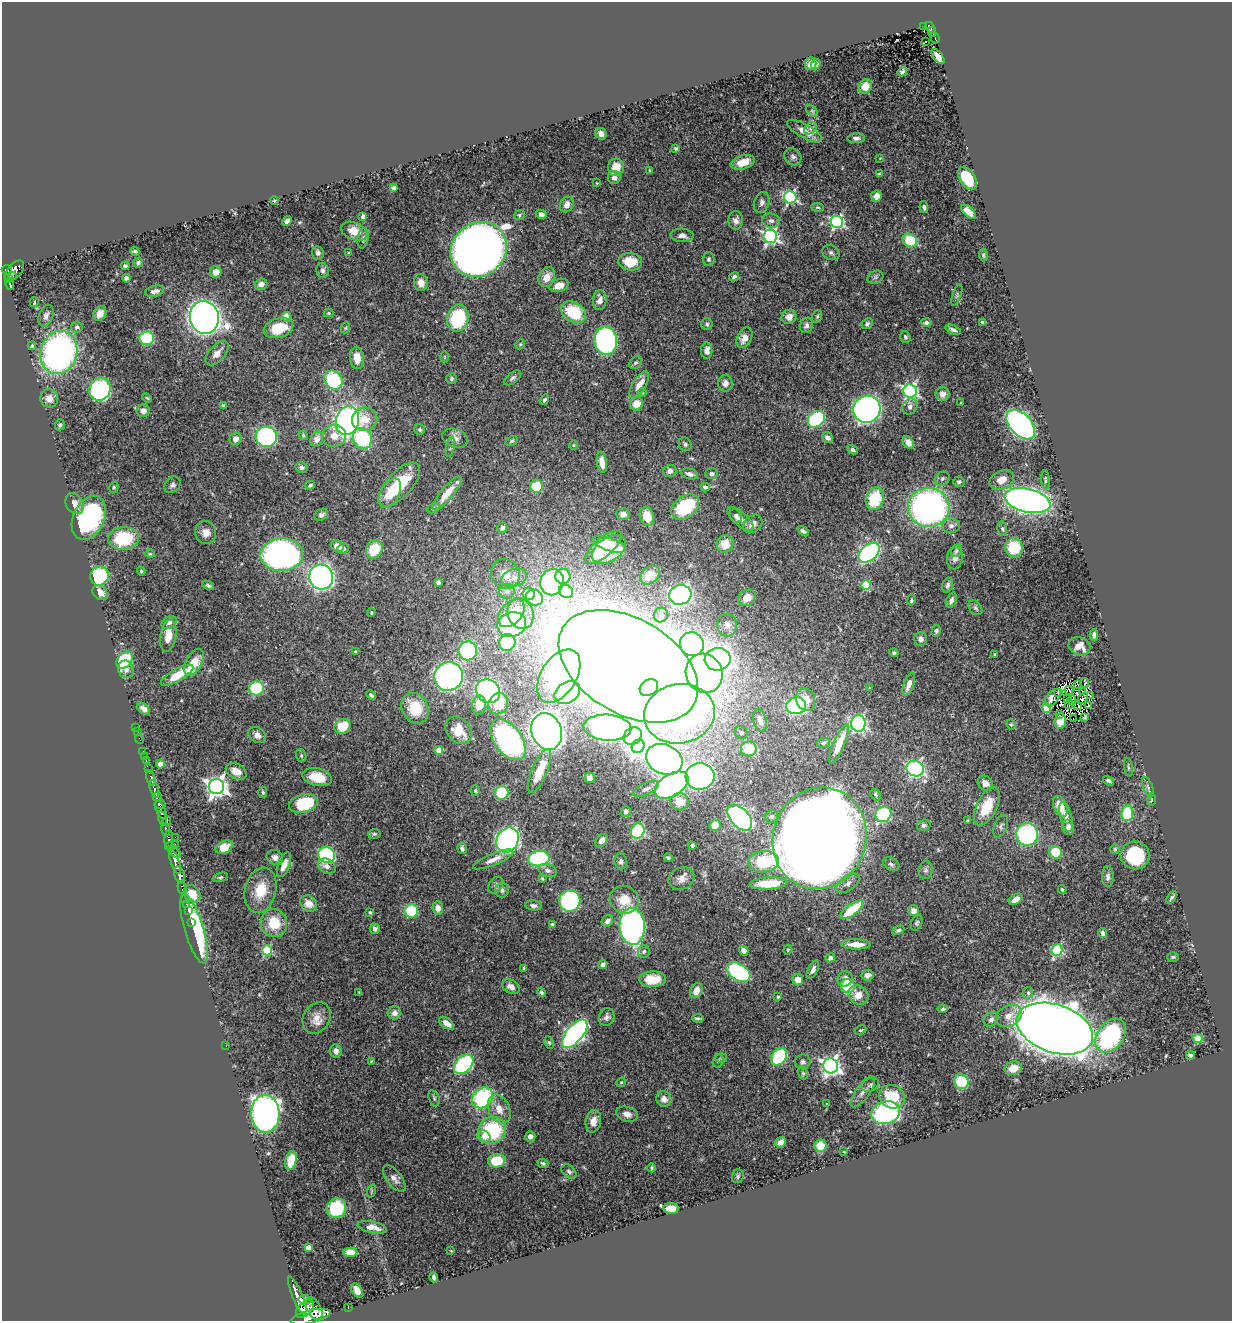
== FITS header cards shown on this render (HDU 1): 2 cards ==
NAXIS1  =                 1230
NAXIS2  =                 1319

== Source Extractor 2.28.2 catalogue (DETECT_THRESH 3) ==
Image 1230 x 1319 px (HDU 1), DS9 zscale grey, 1 PNG px = 1 image px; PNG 1234 x 1323 px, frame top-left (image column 1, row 1319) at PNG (2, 2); each listed source drawn as its Kron ellipse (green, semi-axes under 4 px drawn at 4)
Background 0.609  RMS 0.026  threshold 0.077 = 3 sigma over >= 5 px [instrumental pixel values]
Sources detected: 503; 6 with non-positive FLUX_AUTO (blend fragments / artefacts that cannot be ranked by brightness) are neither listed nor drawn; the other 497 listed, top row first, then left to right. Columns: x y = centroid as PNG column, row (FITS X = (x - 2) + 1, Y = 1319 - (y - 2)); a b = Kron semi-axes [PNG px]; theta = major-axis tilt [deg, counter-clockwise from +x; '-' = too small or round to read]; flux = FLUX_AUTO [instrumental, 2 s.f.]
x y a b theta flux
924 26 3 2 - 1.4
930 28 6 3 -58 11
932 32 5 2 - 6.5
935 38 6 2 -70 1.7
925 41 3 2 - 3.8
938 56 9 4 -53 13
810 64 6 5 - 9.6
816 64 5 4 - 6.6
902 72 5 4 - 3.7
865 86 7 6 - 16
812 111 7 4 -45 2.6
810 128 7 5 40 4.2
804 131 20 7 -29 19
601 134 6 5 - 9.5
856 138 9 5 2 6.5
676 148 4 4 - 2.2
793 157 9 8 - 6.2
880 158 4 2 - 1
743 162 12 7 17 28
616 167 8 8 - 26
650 171 3 2 - 1.7
879 174 3 3 - 2
614 178 6 6 - 7.3
967 178 13 7 -59 74
597 183 3 3 - 1.2
393 188 4 4 - 4.7
876 196 6 5 - 16
790 197 6 6 - 300
274 200 4 4 - 1.7
762 202 11 7 71 7.1
567 204 8 6 62 10
818 207 6 4 -7 2.2
924 207 6 4 -79 4.3
968 212 9 4 -42 17
541 214 5 4 - 5.9
519 215 5 5 - 2.8
363 217 4 4 - 12
736 220 9 7 88 7.3
287 221 5 4 - 8
771 221 9 7 -6 7.1
837 222 6 6 - 320
354 231 14 8 -21 20
682 235 11 7 -3 11
770 236 7 6 - 470
363 238 10 5 80 4.2
910 240 7 6 - 75
479 249 29 26 41 1700
135 251 4 3 - 3.1
318 253 7 6 - 5.8
349 253 4 2 - 1.3
831 253 9 7 -27 5.2
983 255 6 4 -74 2.2
709 259 7 6 - 3.7
138 262 5 4 - 2.7
630 262 12 8 -6 39
125 266 4 3 - 2.7
7 270 5 5 - 250
323 270 7 6 - 5.1
14 271 12 7 48 300
216 272 6 5 - 9.5
12 276 4 2 - 39
547 277 10 7 63 17
734 277 5 4 - 3.6
875 277 8 6 21 4.3
126 278 4 4 - 8.1
9 279 3 3 - 86
421 283 8 7 - 13
10 284 6 3 -80 80
261 284 6 5 - 9
559 285 10 6 17 15
155 291 10 5 13 7.6
957 295 11 3 71 2.8
600 300 10 6 83 11
34 302 5 2 - 2.1
574 312 13 9 -32 74
328 313 5 4 - 1.8
100 314 7 6 - 11
46 316 11 7 71 6.9
817 316 6 4 70 2.7
204 317 16 14 -75 1400
286 317 4 4 - 38
789 317 7 7 - 12
458 318 13 10 77 120
982 322 3 3 - 2.8
926 323 5 4 - 4.2
707 324 6 5 - 3.2
867 324 6 5 - 4
806 325 8 6 69 5.3
77 327 6 5 - 6.2
278 328 15 9 16 59
345 328 6 3 70 1.8
953 330 8 4 -21 5.2
905 337 6 5 - 3.7
147 338 7 6 - 120
744 338 11 7 64 15
606 341 14 11 -82 390
520 344 5 4 - 2.3
32 346 4 3 - 2.3
707 351 8 5 89 11
59 352 22 18 73 520
217 353 15 8 47 15
444 357 6 3 -90 1.7
357 358 11 7 -86 19
636 363 7 5 41 3.8
513 378 10 5 39 4.5
452 379 5 5 - 3.7
333 380 10 8 -50 120
725 383 8 7 - 8.3
639 385 15 6 58 22
100 389 12 10 65 260
910 391 7 6 - 440
642 393 4 3 - 1.7
943 394 7 7 - 9.1
49 398 9 8 - 13
147 398 5 3 - 1.9
544 400 5 3 - 3.5
961 403 3 2 - 1.4
636 404 6 6 - 22
223 405 4 3 - 2
910 407 8 7 - 7.8
867 409 14 13 - 830
143 411 6 6 - 9.3
365 419 13 11 20 27
816 419 9 7 39 150
347 421 15 11 74 550
1021 424 17 10 -47 620
60 425 5 5 - 3.7
420 429 5 5 - 2.9
303 435 5 4 - 3.3
334 436 12 11 - 19
266 437 10 10 - 270
362 438 11 9 -63 130
455 438 13 9 -20 11
828 438 6 5 - 6.4
236 439 6 6 - 9.4
317 439 7 6 - 13
512 441 6 4 27 2.6
908 442 7 5 -54 9.7
685 444 7 6 - 3.8
573 445 5 3 - 1.8
450 447 10 4 78 3.8
853 450 5 4 - 4.2
602 462 10 5 -82 17
302 467 6 5 - 5
670 471 7 6 - 6.6
690 474 8 5 -15 8.4
711 474 6 5 - 5.4
942 479 8 6 44 4.3
1002 480 13 9 28 19
1045 480 10 3 -87 3.1
959 482 5 5 - 3.1
172 485 9 7 49 5.9
310 485 5 4 - 3.1
399 485 27 12 48 70
536 486 6 6 - 50
114 487 6 4 76 2.4
705 487 4 4 - 4.2
390 493 16 9 62 31
447 493 21 6 50 31
875 499 11 9 71 80
1027 501 23 11 -13 960
74 504 11 8 -57 18
685 507 15 10 38 97
929 507 21 19 -10 560
434 508 7 4 29 2.7
623 514 7 6 - 6.8
321 515 7 5 31 5.1
647 516 10 7 -74 25
736 516 7 5 -61 5.4
89 518 23 15 66 250
740 519 16 6 -41 11
753 524 10 8 40 14
951 526 9 7 4 7.4
502 528 5 5 - 5.3
1002 529 7 4 -79 3.4
803 531 6 4 -35 4.3
206 532 11 10 - 14
124 538 15 11 4 92
609 544 17 6 -19 45
725 544 8 8 - 29
337 546 6 5 - 14
603 547 23 9 42 69
1014 547 9 9 - 71
343 548 6 5 - 5.4
374 549 9 8 - 51
609 549 19 11 34 39
956 551 6 4 63 3.3
869 553 12 7 40 330
150 554 4 4 - 1.7
282 555 21 16 2 750
955 558 11 8 82 9.1
141 571 4 4 - 2.7
505 574 15 14 - 27
650 575 11 8 43 14
99 576 9 9 - 130
563 576 7 7 - 55
321 577 12 12 - 530
514 578 13 9 17 14
438 582 4 4 - 4
552 582 13 11 71 250
208 585 6 4 -26 3.6
866 585 5 4 - 90
948 585 8 5 71 4.1
507 591 8 7 - 7
566 591 7 6 - 54
100 592 8 6 -47 15
528 594 6 6 - 30
680 595 11 9 17 590
534 598 9 7 -34 120
747 598 9 7 35 14
911 600 5 4 - 2.6
951 600 8 5 66 5.9
975 608 8 6 -51 4.4
371 613 4 3 - 1.7
511 613 16 10 48 54
521 614 15 12 -73 41
661 615 7 7 - 8.9
169 623 8 6 32 6.1
512 625 14 12 21 210
727 625 11 10 - 9
936 631 6 4 75 3.7
1094 635 6 4 89 6.6
168 636 16 8 80 24
921 639 7 6 - 7.1
507 643 8 8 - 130
692 644 12 11 - 490
1079 646 11 9 -19 17
468 651 9 9 - 210
355 652 3 3 - 2
894 653 4 4 - 3
995 654 3 3 - 2.4
718 659 13 11 8 1100
125 660 10 6 50 110
194 662 14 8 61 32
628 666 76 47 -31 9200
126 669 9 8 - 9.8
704 673 20 18 -65 680
177 675 18 6 29 49
449 676 15 14 - 500
559 676 29 17 58 510
1085 683 5 2 - 2.4
909 684 12 5 71 14
1078 685 2 2 - 1.1
256 688 7 7 - 110
649 688 10 7 37 380
869 688 4 2 - 1.2
1069 690 4 2 - 0.83
488 691 12 11 - 490
1082 691 3 2 - 1.2
567 692 14 10 35 180
1058 692 3 3 - 1.9
371 695 5 3 - 3.8
1090 695 3 2 - 1.3
1053 698 10 6 49 9.8
1083 698 6 2 52 1.9
806 699 11 9 -68 23
1068 699 4 2 - 0.96
1072 700 5 3 - 1.2
498 704 11 9 60 61
1069 704 4 2 - 1.6
479 705 9 7 78 28
1078 705 4 2 - 0.078
1089 705 2 2 - 0.59
796 706 10 8 12 230
415 708 16 13 -60 58
1046 708 5 4 - 47
144 709 7 5 -40 9
679 714 36 29 10 540
1059 715 4 2 - 0.78
1085 717 4 3 - 1.8
1073 719 4 2 - 1.3
760 720 12 6 -76 8.9
1060 721 7 5 83 16
858 723 8 7 - 350
1011 725 5 3 - 2.3
342 726 8 7 - 40
136 727 2 2 - 4.3
607 728 24 13 -4 520
459 730 15 11 -48 38
137 731 3 2 - 3.4
547 731 19 15 -71 1400
741 732 7 6 - 4.1
257 735 9 7 -35 9.9
633 736 9 8 - 250
140 739 5 2 - 6.9
508 740 23 13 -54 480
823 743 6 5 - 3.3
839 744 21 5 67 41
638 746 7 6 - 990
749 749 8 7 - 43
439 750 4 4 - 31
143 751 3 2 - 9.8
145 756 2 2 - 3.1
301 756 6 5 - 2.9
664 759 19 14 -24 1200
146 761 4 2 - 22
160 764 4 4 - 23
1128 767 9 3 -81 2.4
149 769 4 3 - 65
915 769 9 7 -18 390
236 771 11 7 -28 18
539 771 24 7 67 39
700 776 14 13 - 510
317 777 15 8 -13 32
151 778 8 3 -73 99
590 778 5 5 - 6
1108 781 6 4 -32 3.1
985 783 8 6 -46 10
672 785 18 11 32 550
217 787 7 7 - 1100
1148 787 11 4 -70 4.4
154 789 9 3 -72 620
646 789 14 6 26 8
475 791 5 4 - 2.5
263 792 6 4 -87 2.6
502 793 7 6 - 97
876 795 6 4 -58 3
157 796 4 3 - 320
1151 800 6 3 89 1.9
679 802 9 8 - 24
303 803 14 9 13 82
160 804 5 2 - 240
987 806 21 10 64 49
1060 806 11 6 -68 28
161 810 10 4 -67 860
626 811 5 5 - 6
1127 813 8 6 83 74
883 814 8 7 - 130
772 816 6 6 - 3.9
1066 817 15 6 -76 11
740 818 15 9 -47 460
162 819 7 3 -75 110
167 821 4 3 - 140
968 821 3 3 - 5
715 825 6 5 - 15
924 825 7 5 16 4.8
1001 826 12 6 69 6.2
1068 827 8 5 -83 11
166 829 7 4 -76 230
638 831 8 6 64 200
374 834 6 5 - 3.1
1027 834 11 11 - 200
175 837 2 2 - 11
820 838 51 46 70 5000
169 839 9 4 88 340
507 840 13 10 58 480
601 841 7 5 54 9.6
172 845 7 3 15 120
692 845 3 3 - 4
224 847 9 6 28 29
462 848 6 4 -74 4.4
1115 849 5 5 - 2.5
174 852 8 3 -40 170
1056 852 6 6 - 48
327 855 9 7 -33 240
1135 855 14 14 - 100
275 857 8 7 - 8.2
668 858 4 4 - 3.1
493 859 21 5 23 14
539 859 11 7 7 220
175 861 13 3 -71 720
621 861 8 6 -83 5.4
764 862 15 10 5 69
891 864 9 6 -29 4.7
284 865 13 5 68 16
327 866 9 7 -30 9.2
548 870 9 6 -18 6.6
926 870 9 7 80 5.1
179 875 9 5 -76 620
220 877 8 4 18 2.6
1108 877 10 6 -89 5.9
542 879 3 2 - 1.8
681 879 13 11 24 13
768 883 18 6 3 62
848 883 13 7 35 9.9
496 885 9 6 53 4.7
182 888 6 3 -75 43
1062 889 4 3 - 2.6
261 890 23 15 75 44
502 890 7 6 - 5
192 894 9 7 -51 25
185 898 2 2 - 5.7
1172 898 7 4 54 3.9
1016 899 7 5 31 12
624 900 15 13 -26 34
570 901 11 10 - 330
187 904 3 3 - 18
308 904 9 7 -38 20
533 905 8 5 -7 6
438 908 6 5 - 10
188 910 4 3 - 18
852 910 14 5 37 68
411 911 7 7 - 67
913 911 5 5 - 8.1
370 912 3 3 - 2.1
607 921 6 5 - 8.1
192 922 3 2 - 24
274 923 14 13 - 45
917 923 8 5 67 3.5
552 924 3 3 - 2.5
632 926 18 12 -86 700
194 929 36 9 -73 170
375 929 5 5 - 5.9
898 930 6 3 24 3.2
1103 933 5 4 - 6.4
856 944 14 5 -1 20
267 950 5 5 - 120
788 950 5 4 - 2.2
1057 950 6 5 - 160
644 951 6 5 - 4.5
744 951 5 4 - 9.8
1173 957 6 5 - 2.7
830 958 5 4 - 5.5
603 964 5 4 - 5.1
524 968 4 3 - 1.8
813 970 10 5 63 7.6
738 972 13 8 -32 180
867 975 6 5 - 8.8
653 979 13 8 1 37
798 979 6 5 - 16
845 979 8 7 - 12
848 986 7 6 - 93
511 987 9 6 -32 12
696 991 8 6 63 16
359 992 3 3 - 1.4
541 992 5 4 - 3.6
1028 993 6 5 - 3.8
858 995 10 9 - 22
778 997 3 3 - 2.2
943 1009 5 4 - 3.1
394 1013 7 6 - 7.1
1009 1016 14 10 28 16
607 1017 9 7 70 6
317 1018 17 13 61 22
698 1018 6 2 -9 3.1
991 1019 8 6 42 5.4
447 1023 8 5 -38 15
1055 1029 40 24 -19 4000
861 1030 6 4 25 2.1
575 1034 17 8 50 560
1111 1035 19 13 53 250
1198 1039 4 4 - 71
549 1043 6 4 -63 2.5
226 1046 3 2 - 2.8
336 1051 7 6 - 8.5
1190 1055 4 3 - 3.2
779 1057 9 7 53 160
721 1058 6 5 - 2.6
371 1061 4 4 - 1.6
718 1061 7 5 73 3.1
803 1062 7 7 - 5.4
464 1064 11 7 45 220
831 1066 7 7 - 730
1013 1068 9 6 16 19
803 1073 6 4 -69 2.7
621 1082 5 4 - 2
961 1082 7 7 - 62
870 1085 9 6 28 4.6
863 1092 18 7 54 12
892 1097 13 11 -27 55
434 1098 8 5 -71 3.2
482 1098 11 9 44 160
664 1099 8 7 - 11
826 1104 3 3 - 1.7
499 1109 15 10 -65 21
886 1113 14 11 15 230
265 1114 19 14 -87 940
627 1114 11 7 -18 12
593 1121 11 7 77 16
492 1130 14 13 - 130
484 1136 7 5 -33 14
530 1136 5 5 - 7.9
781 1142 6 4 41 9.3
820 1146 6 6 - 33
844 1152 3 2 - 1.3
291 1161 9 5 79 49
497 1161 8 7 - 55
543 1163 5 4 - 3.3
651 1168 4 3 - 2
569 1172 8 6 -41 4.3
738 1176 7 5 70 3.7
394 1178 15 7 -52 10
371 1191 7 4 71 2.3
336 1208 10 9 - 87
671 1208 8 5 -2 20
372 1227 15 5 -12 16
308 1247 4 4 - 25
451 1251 4 2 - 1.1
350 1252 7 4 -3 15
434 1277 5 3 - 4.8
357 1290 8 5 -62 12
297 1296 20 5 -67 1300
305 1300 7 4 1 320
348 1307 3 2 - 9.2
305 1309 11 6 43 1100
314 1309 12 7 -61 650
311 1317 20 6 14 2000
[6 non-positive-flux detections neither listed nor drawn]